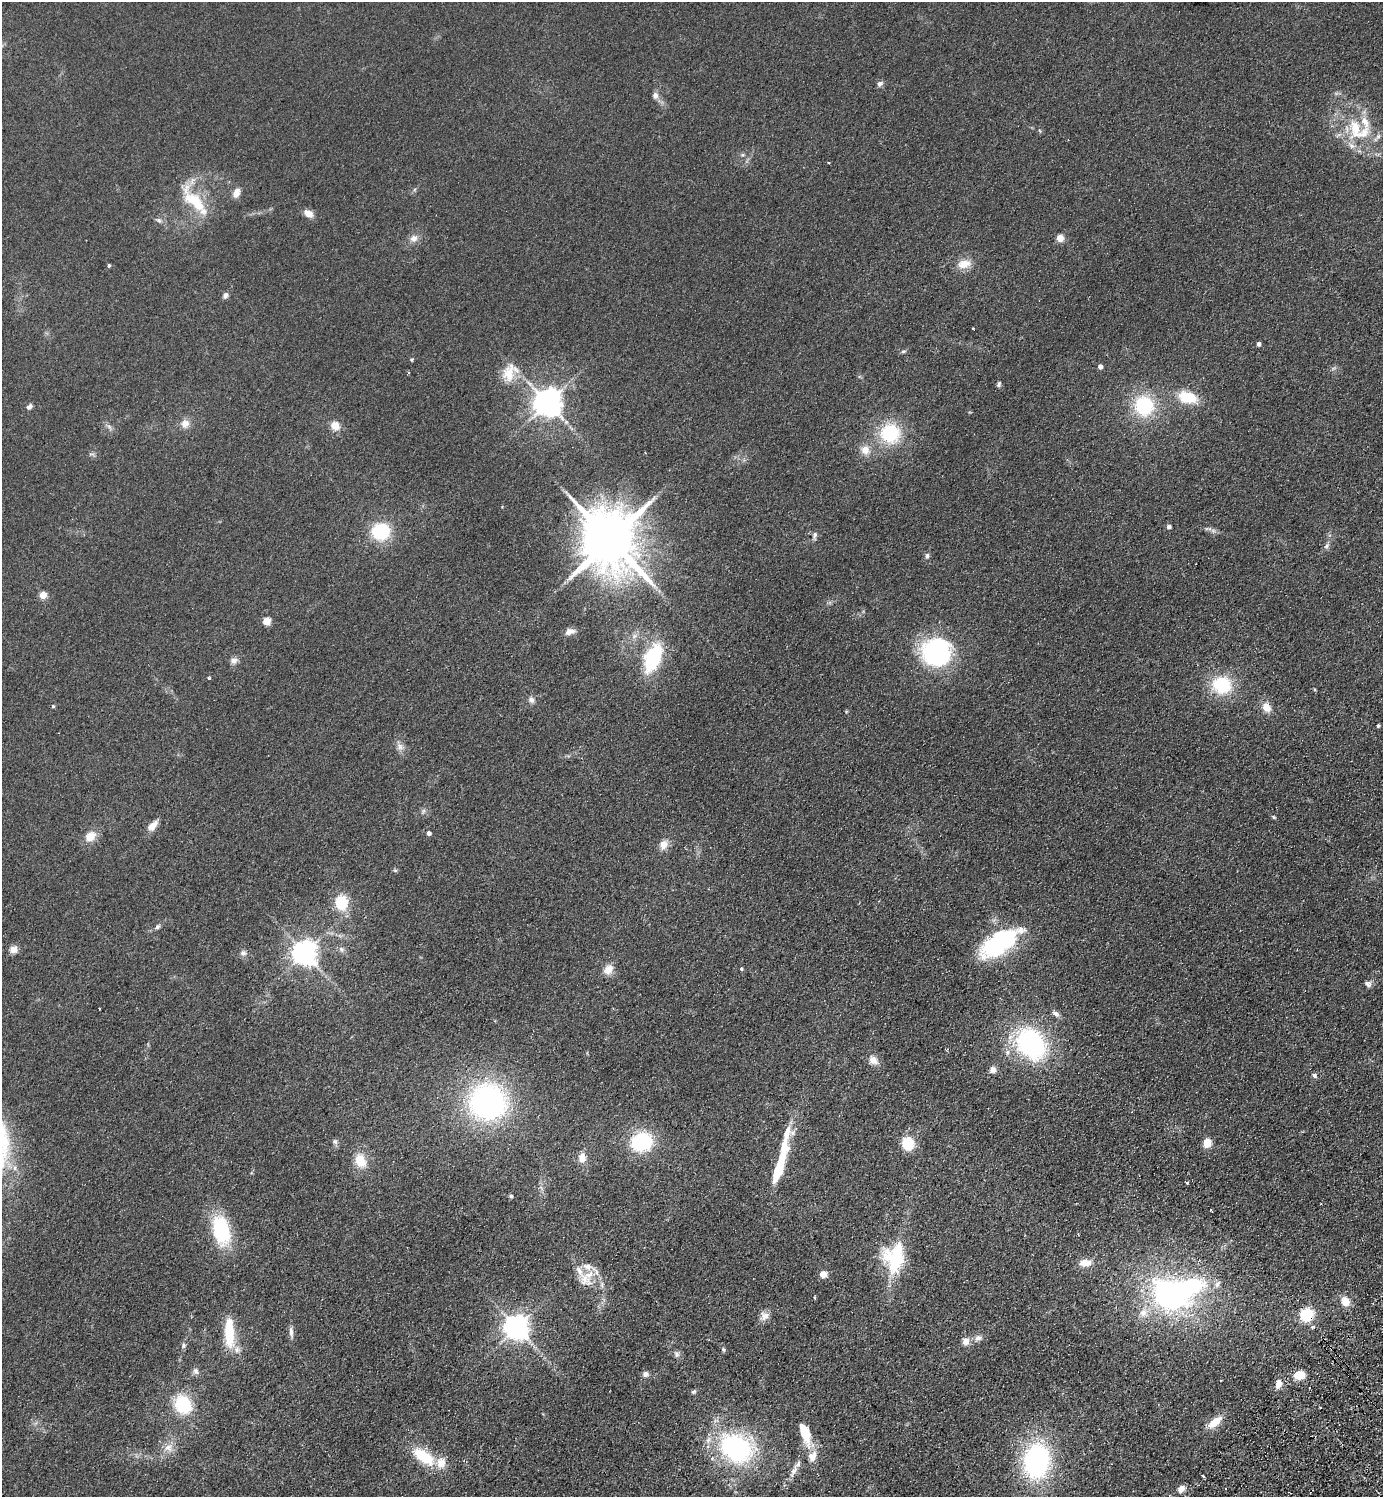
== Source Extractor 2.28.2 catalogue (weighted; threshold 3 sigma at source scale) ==
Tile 6 of 4 x 4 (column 2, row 2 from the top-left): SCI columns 1724-3104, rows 3037-4531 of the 6066 x 6071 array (HDU 1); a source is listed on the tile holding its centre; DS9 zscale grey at full resolution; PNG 1385 x 1499 px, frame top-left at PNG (2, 2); no overlay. Shown black and unused: <1% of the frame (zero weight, under 2 of 3 exposures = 3% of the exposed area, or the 3 px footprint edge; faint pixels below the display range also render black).
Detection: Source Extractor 2.28.2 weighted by HDU 2 'WHT'; one run over the whole footprint, this tile lists its part. Background 0.0686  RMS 0.0096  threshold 0.043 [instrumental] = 3 sigma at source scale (4.5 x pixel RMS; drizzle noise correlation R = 1.50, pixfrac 1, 0.05/0.05 arcsec/px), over >= 5 px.
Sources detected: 137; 1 inside a brighter object's white glare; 3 cosmic-ray / hot-pixel residue — not listed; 13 inside a brighter listed object's ellipse — not listed separately; the other 120 listed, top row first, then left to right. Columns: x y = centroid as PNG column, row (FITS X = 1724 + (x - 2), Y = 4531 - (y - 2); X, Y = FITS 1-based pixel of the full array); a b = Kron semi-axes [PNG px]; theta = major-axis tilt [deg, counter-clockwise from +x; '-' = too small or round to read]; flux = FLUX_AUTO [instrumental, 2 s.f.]
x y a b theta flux
880 84 8 6 38 3.1
655 95 9 8 - 4
1355 129 29 14 -88 32
1378 136 9 6 64 2.9
743 155 6 5 - 1.7
828 163 3 3 - 2.3
236 193 11 7 63 7.8
195 201 40 13 -47 38
308 213 10 7 -34 8.4
159 220 9 5 -44 2.6
414 238 12 9 38 6
1060 238 5 4 - 22
964 264 17 11 9 12
109 265 4 3 - 1.5
225 295 7 6 - 3.3
973 329 3 2 - 1.2
1259 344 4 4 - 3.8
903 351 8 4 9 1.5
412 359 4 4 - 1.5
1100 367 4 4 - 5.2
509 373 27 16 81 20
999 384 8 5 67 1.9
1187 397 22 13 -14 28
547 403 8 8 - 1300
1144 405 19 18 - 61
29 407 8 5 45 2.7
185 423 11 10 - 7.9
335 426 11 10 - 9.7
109 427 9 3 -45 2.2
890 433 21 20 - 54
865 450 12 12 - 9.4
1169 527 5 5 - 2.5
381 531 15 14 - 57
815 536 13 5 84 2.5
610 540 17 15 -58 7000
1326 546 8 5 60 2.5
927 556 8 6 81 2.5
43 595 5 4 - 22
266 621 5 5 - 25
570 632 13 8 16 5.3
936 652 32 29 12 120
653 658 29 15 69 67
234 661 9 8 - 4.6
209 678 3 3 - 1.8
1222 685 19 17 -8 50
531 700 9 7 -56 3.4
53 706 5 5 - 1.2
1266 707 12 9 -60 9.5
1378 726 4 3 - 1.3
400 747 11 8 -57 5
423 811 7 4 71 1.7
1273 817 6 4 -88 1.1
152 826 14 8 43 8.2
429 833 4 4 - 3.7
90 836 14 11 38 12
663 845 13 10 58 7.6
341 902 14 12 -82 31
157 927 8 6 45 2.2
1000 942 51 21 34 99
13 949 9 8 - 6
341 949 9 6 -70 2.9
243 953 8 7 - 3.2
304 953 8 7 - 940
608 969 13 11 50 9.2
741 969 4 4 - 1.3
1368 984 9 7 -26 3.3
99 1009 2 2 - 0.71
1056 1014 10 6 -35 3.7
1031 1043 30 22 -54 160
873 1060 12 10 -46 7.9
993 1070 8 7 - 5.1
1314 1075 7 6 - 2.5
488 1102 35 34 - 210
786 1133 22 14 63 15
335 1141 7 7 - 2.6
641 1142 17 14 15 79
908 1143 11 10 - 29
1207 1143 8 7 - 12
582 1158 11 9 -83 8.4
360 1161 17 12 -66 19
781 1162 31 9 73 30
1187 1183 4 3 - 7.4
511 1196 4 4 - 1.9
1321 1204 3 2 - 0.74
221 1230 29 16 -77 68
894 1257 39 27 81 62
1085 1262 14 9 6 10
823 1274 5 5 - 17
585 1279 22 16 -38 18
1217 1284 9 6 63 3.2
1170 1295 46 32 -35 200
1345 1301 12 10 -58 9.7
1306 1315 12 11 - 33
764 1316 13 11 45 6.2
516 1327 8 7 - 940
1313 1327 3 3 - 4.9
229 1332 34 10 -87 35
291 1332 13 5 -83 4.5
978 1338 11 8 23 4.7
966 1341 8 8 - 6.5
183 1345 7 6 - 2.2
723 1349 6 4 -59 1.4
677 1354 8 7 - 2.8
196 1371 9 7 -72 3.3
645 1374 7 6 - 3.5
1299 1375 9 7 8 19
1278 1384 11 7 70 7.9
1310 1388 3 2 - 1.2
693 1392 7 5 2 1.6
183 1405 18 15 -59 51
1320 1407 3 3 - 2.1
1215 1422 19 8 38 14
805 1433 29 11 -71 25
168 1448 14 11 25 9.3
736 1448 30 23 -32 160
423 1456 26 12 -35 37
1036 1461 30 22 83 170
794 1471 19 7 65 7.2
1203 1476 3 2 - 1.4
1181 1489 8 6 45 6.6
Overlapping masked pixels (flux is a lower limit): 1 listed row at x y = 1306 1315